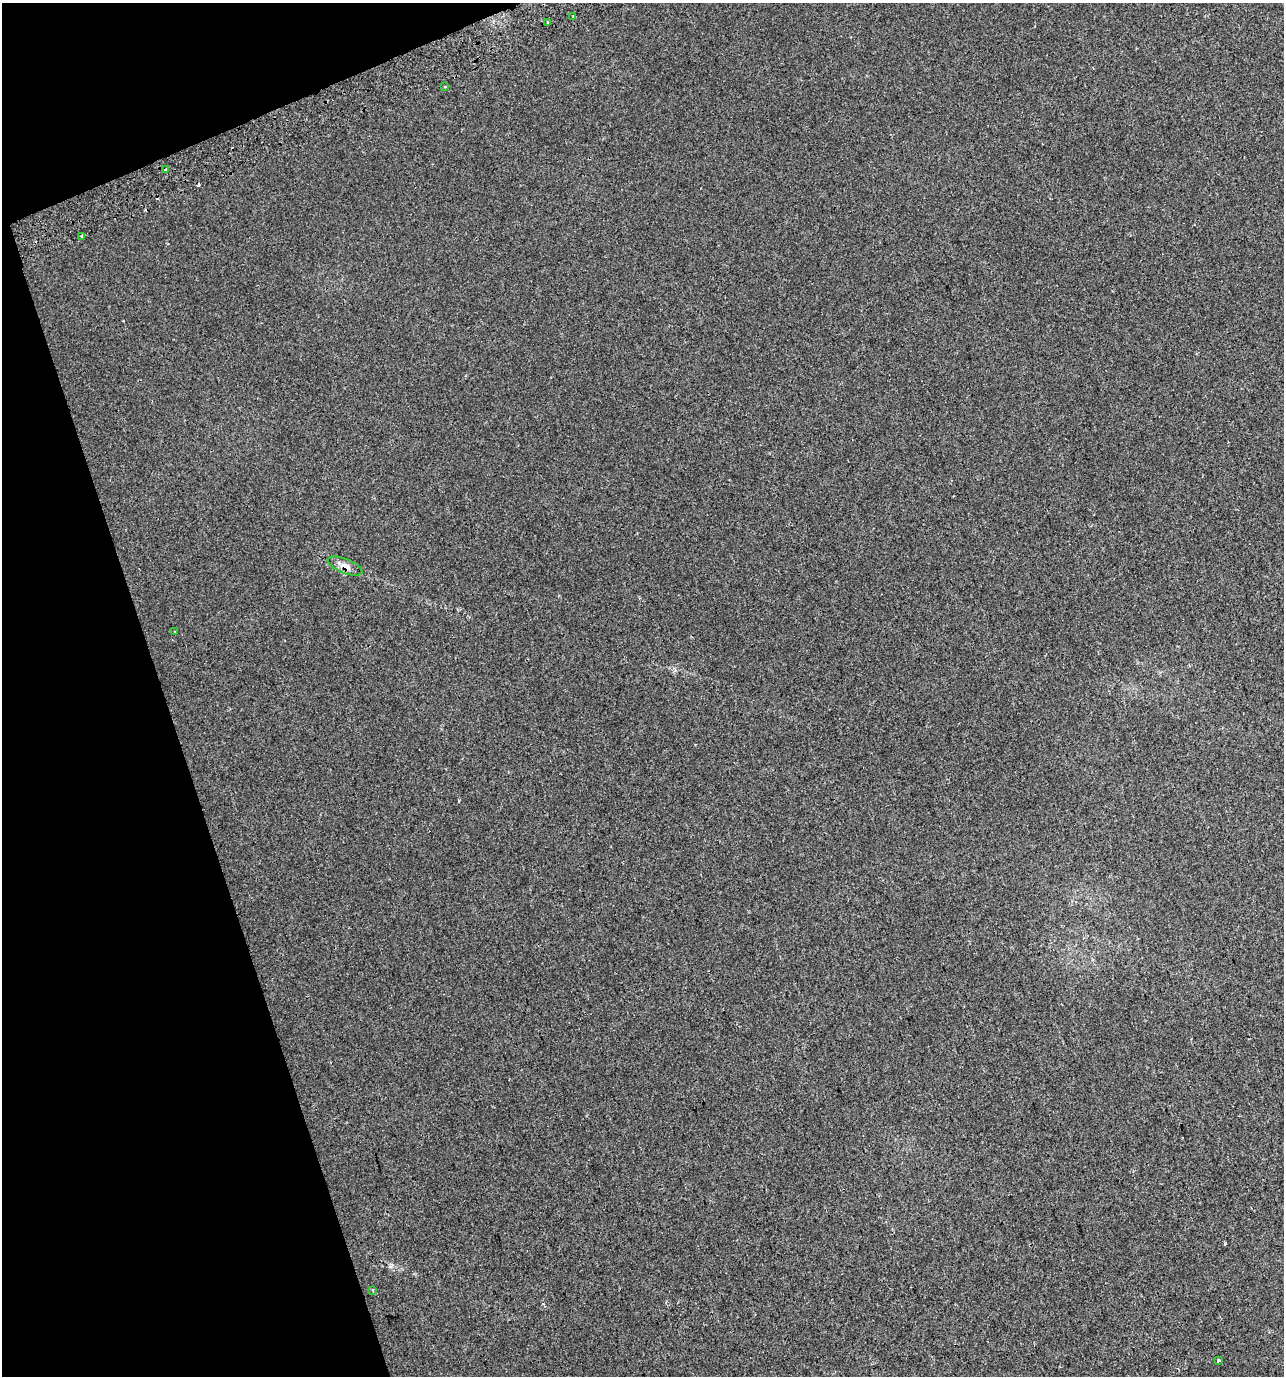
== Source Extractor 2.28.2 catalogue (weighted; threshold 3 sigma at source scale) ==
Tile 5 of 4 x 4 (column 1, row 2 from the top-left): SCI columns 144-1425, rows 2786-4159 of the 5358 x 5574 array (HDU 1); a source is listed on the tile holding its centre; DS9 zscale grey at full resolution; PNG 1286 x 1378 px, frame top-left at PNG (2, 3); each listed source drawn as its Kron ellipse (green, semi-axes under 4 px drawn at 4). Shown black and unused: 16% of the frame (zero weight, under 2 of 3 exposures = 2% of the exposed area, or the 3 px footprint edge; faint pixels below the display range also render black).
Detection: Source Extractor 2.28.2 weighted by HDU 2 'WHT'; one run over the whole footprint, this tile lists its part. Background 0.00367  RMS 0.0038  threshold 0.0171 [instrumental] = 3 sigma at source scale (4.5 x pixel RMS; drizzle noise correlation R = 1.50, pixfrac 1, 0.0396/0.0396 arcsec/px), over >= 5 px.
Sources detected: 12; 3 cosmic-ray / hot-pixel residue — neither listed nor drawn; the other 9 listed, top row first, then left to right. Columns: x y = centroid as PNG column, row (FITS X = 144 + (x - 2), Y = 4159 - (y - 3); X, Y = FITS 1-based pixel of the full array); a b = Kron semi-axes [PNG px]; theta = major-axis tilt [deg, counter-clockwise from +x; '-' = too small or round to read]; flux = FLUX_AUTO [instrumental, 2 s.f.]
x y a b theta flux
573 17 4 2 - 0.35
548 22 3 3 - 1.5
445 86 3 2 - 0.47
165 170 4 3 - 0.69
82 236 3 3 - 1.3
345 566 18 7 -22 2.7
175 632 3 2 - 0.45
373 1290 3 2 - 0.55
1218 1360 3 3 - 1.7
Overlapping masked pixels (flux is a lower limit): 1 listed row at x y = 345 566